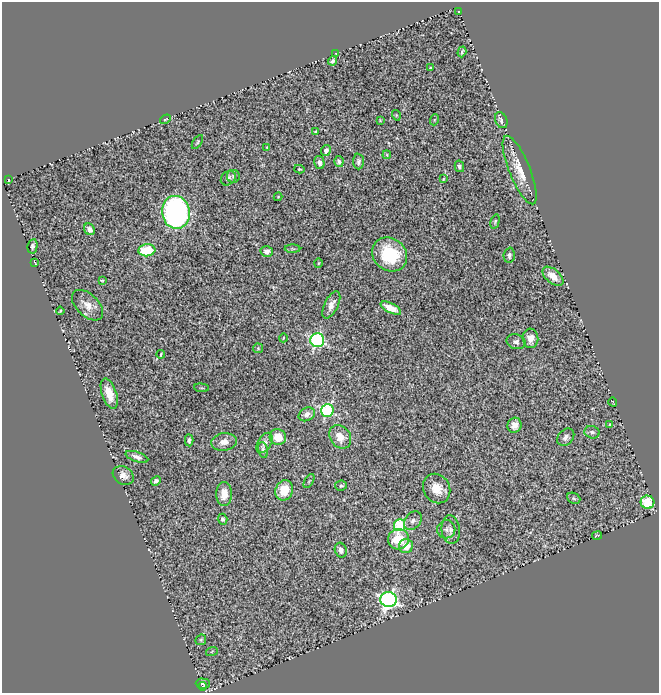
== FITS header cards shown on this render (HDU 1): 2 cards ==
NAXIS1  =                  657
NAXIS2  =                  691

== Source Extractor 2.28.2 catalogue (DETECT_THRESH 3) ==
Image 657 x 691 px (HDU 1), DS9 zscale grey, 1 PNG px = 1 image px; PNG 661 x 695 px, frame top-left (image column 1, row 691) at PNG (2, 2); each listed source drawn as its Kron ellipse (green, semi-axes under 4 px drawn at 4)
Background 0.68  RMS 0.039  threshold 0.117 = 3 sigma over >= 5 px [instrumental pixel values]
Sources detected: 88; all 88 listed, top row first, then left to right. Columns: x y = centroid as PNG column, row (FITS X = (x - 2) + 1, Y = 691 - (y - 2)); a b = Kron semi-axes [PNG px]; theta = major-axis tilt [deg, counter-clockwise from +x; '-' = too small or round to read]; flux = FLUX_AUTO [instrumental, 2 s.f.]
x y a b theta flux
458 12 3 2 - 2
462 52 5 3 - 4.1
336 53 3 2 - 1.6
332 61 5 3 - 5.6
430 68 3 2 - 2
396 115 5 3 - 2.2
165 119 6 4 33 3.7
380 120 2 2 - 2.2
434 120 5 3 - 2.5
501 120 8 6 -65 10
316 132 3 3 - 3
197 142 8 4 56 3.5
267 147 4 3 - 2.4
326 151 6 5 - 9.8
387 155 4 3 - 2.3
339 162 5 4 - 7.1
358 162 8 5 -86 7.2
319 163 7 5 -76 10
459 166 6 4 -77 6.6
299 169 5 4 - 3.2
520 170 37 10 -68 53
233 176 6 6 - 6.2
228 178 8 6 45 7.5
443 179 3 3 - 2.1
9 180 4 2 - 1.9
278 197 4 4 - 2.2
176 212 16 14 -79 700
495 222 7 4 74 4.4
89 229 6 5 - 12
32 246 7 5 79 6.6
292 249 8 4 -1 3.6
147 250 8 6 7 89
267 251 6 5 - 12
390 254 18 16 -39 120
509 255 8 5 87 8.1
35 262 4 2 - 2.3
318 263 4 3 - 2.4
553 276 12 7 -40 31
102 280 3 2 - 2
87 305 19 11 -44 27
331 305 15 6 64 19
391 308 11 5 -27 38
60 311 4 2 - 2.6
283 338 4 3 - 2.1
530 338 10 8 -86 19
317 340 7 7 - 460
516 342 9 7 -14 8.6
258 348 5 5 - 3.4
161 354 4 2 - 2.4
201 388 7 3 -5 2.7
109 394 16 7 -72 36
613 402 4 3 - 1.7
327 411 6 6 - 370
307 414 8 6 27 11
515 425 7 7 - 20
610 425 4 3 - 3.5
592 432 7 6 - 7.9
278 437 8 7 - 44
340 437 13 10 -55 35
566 437 10 7 47 10
189 440 6 3 -87 5.5
224 442 13 8 8 22
265 443 11 7 58 13
263 450 8 5 -81 6.6
137 457 12 5 -19 12
123 475 11 9 -31 16
156 481 5 4 - 6.5
309 481 8 3 58 3
341 486 6 5 - 4.6
437 488 15 13 -58 38
284 490 10 8 69 49
224 494 12 8 90 25
574 498 7 5 -23 5.2
647 502 7 6 - 72
222 519 5 4 - 6.1
413 521 10 7 49 11
399 525 6 5 - 220
446 529 9 9 - 10
451 530 14 9 -83 14
597 535 5 2 - 2.3
398 539 10 10 - 65
406 546 7 7 - 40
341 550 7 6 - 10
388 600 8 7 - 850
201 640 6 5 - 3.7
212 651 6 3 20 2.9
203 684 7 5 -2 5
203 686 4 3 - 2.8